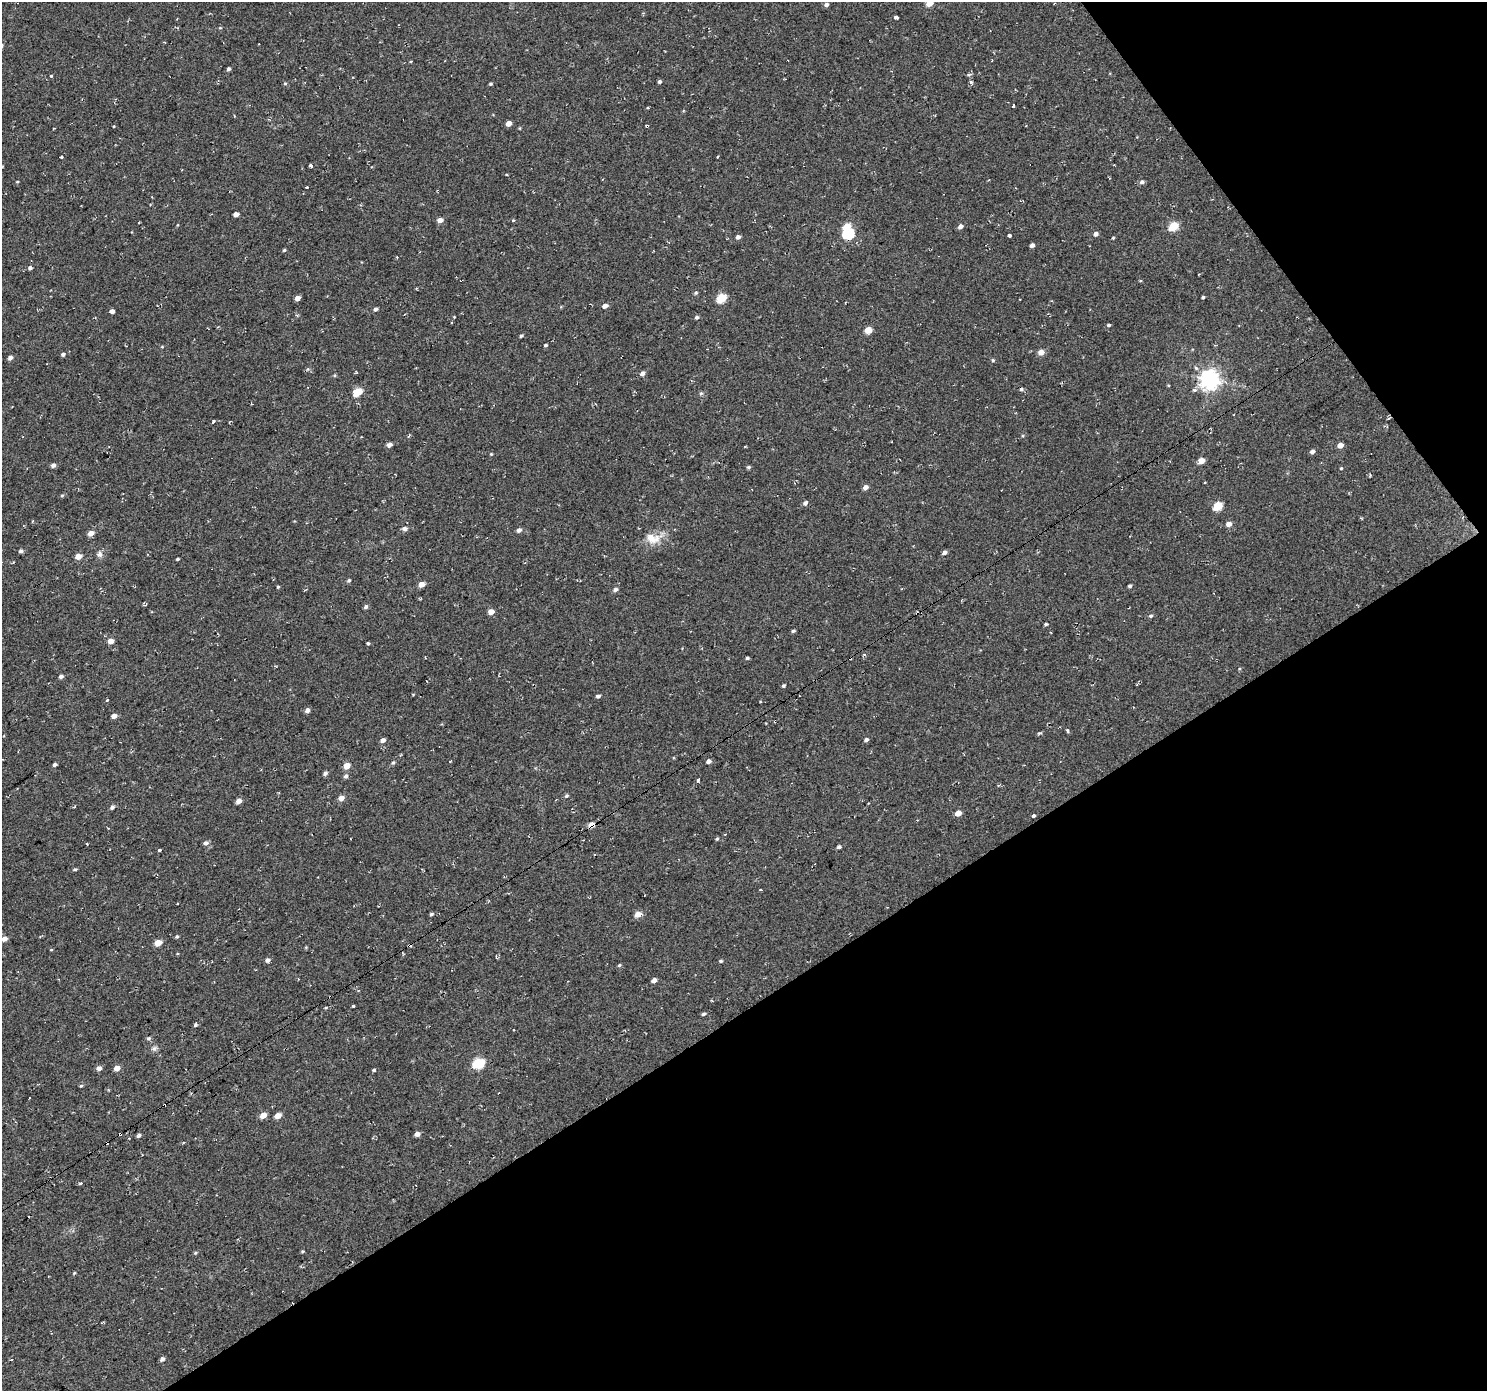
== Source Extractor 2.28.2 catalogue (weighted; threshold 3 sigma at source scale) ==
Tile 12 of 4 x 4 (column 4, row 3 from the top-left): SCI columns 4458-5942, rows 1580-2968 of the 5946 x 5873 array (HDU 1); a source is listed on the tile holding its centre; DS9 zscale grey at full resolution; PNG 1489 x 1393 px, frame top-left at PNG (2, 2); no overlay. Shown black and unused: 33% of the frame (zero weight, under 2 of 3 exposures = <1% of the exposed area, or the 3 px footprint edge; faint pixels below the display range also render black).
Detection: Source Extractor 2.28.2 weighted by HDU 2 'WHT'; one run over the whole footprint, this tile lists its part. Background 0.0599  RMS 0.0093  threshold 0.0417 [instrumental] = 3 sigma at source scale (4.5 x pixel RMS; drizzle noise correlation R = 1.50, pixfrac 1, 0.0396/0.0396 arcsec/px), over >= 5 px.
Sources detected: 165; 10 cosmic-ray / hot-pixel residue — not listed; the other 155 listed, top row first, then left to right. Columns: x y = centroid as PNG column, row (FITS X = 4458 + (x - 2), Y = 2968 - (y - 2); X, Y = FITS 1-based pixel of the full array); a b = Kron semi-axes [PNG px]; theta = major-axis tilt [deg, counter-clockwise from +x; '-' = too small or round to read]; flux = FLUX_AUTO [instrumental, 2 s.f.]
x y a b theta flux
929 3 5 4 - 11
826 4 4 4 - 2.6
896 17 4 3 - 7.2
220 28 5 3 - 0.76
410 61 3 2 - 1.3
229 69 4 4 - 2
51 76 3 3 - 2
659 82 4 4 - 1.6
971 82 5 4 - 1.8
285 83 5 4 - 1
490 84 4 3 - 1.2
1014 106 3 3 - 7.9
508 123 4 4 - 6.8
61 157 4 3 - 3.5
310 166 3 3 - 8.4
507 174 3 3 - 1.3
1109 178 4 3 - 0.78
17 182 4 3 - 0.67
1142 182 6 5 - 2.3
307 187 3 2 - 0.74
236 214 4 4 - 4.5
440 220 5 4 - 5.2
513 220 5 4 - 0.84
847 226 6 5 - 14
960 226 6 5 - 3.4
1173 226 6 5 - 35
848 233 6 5 - 83
1096 234 5 4 - 3.1
1010 236 3 3 - 4.1
738 237 4 4 - 3
1113 238 4 3 - 0.89
1032 245 5 4 - 2.3
284 250 4 3 - 1
30 268 5 4 - 2.2
696 293 5 4 - 1.3
1203 297 3 3 - 1.1
297 298 5 4 - 4.9
721 298 6 5 - 41
605 306 5 4 - 4.4
375 309 5 4 - 2.2
112 311 4 4 - 13
697 317 5 4 - 1.5
1109 325 4 3 - 1.3
868 330 5 4 - 13
521 336 4 3 - 1.4
545 345 4 3 - 1.3
1041 352 5 5 - 7.7
63 354 4 4 - 1.9
10 358 5 4 - 3
993 360 5 4 - 1.1
642 373 5 5 - 3.3
1209 379 7 7 - 470
1195 390 4 3 - 2.9
357 392 6 5 - 29
701 393 6 4 1 1.3
213 422 5 3 - 2.5
389 445 5 4 - 4
1340 445 5 4 - 6
1312 452 4 4 - 2.9
491 454 4 4 - 0.75
1201 461 5 4 - 10
53 465 5 4 - 2.7
749 467 5 4 - 1.4
1341 468 4 3 - 0.83
865 487 5 4 - 3.8
62 495 5 4 - 1.1
805 503 6 5 - 2.3
1217 506 6 5 - 33
307 523 3 2 - 1
1229 524 6 5 - 5.1
405 529 6 5 - 3.3
519 530 5 5 - 2.9
91 533 5 4 - 6.9
653 538 22 14 -12 14
21 551 4 4 - 2.4
944 552 5 4 - 2.8
99 554 8 6 70 3.2
78 556 4 4 - 10
177 559 3 3 - 0.9
349 580 5 4 - 1.4
421 584 5 4 - 7.3
1130 586 4 3 - 1.7
278 587 4 3 - 0.88
615 589 6 5 - 2.5
366 607 6 4 45 1.9
491 612 5 4 - 6.8
1151 616 5 4 - 1.4
1046 624 4 3 - 1.3
793 631 4 3 - 1.5
110 641 5 4 - 7.5
368 643 3 3 - 1.2
747 658 4 3 - 1.2
850 658 3 3 - 3.2
61 676 5 4 - 2.4
783 686 4 3 - 1.5
413 694 4 3 - 0.74
598 696 5 4 - 2.3
107 700 3 3 - 3
307 710 5 4 - 3.7
114 716 4 4 - 5.4
1068 731 5 3 - 1.5
1039 733 4 4 - 1.1
866 739 5 4 - 2.3
383 740 5 4 - 3.6
708 761 5 4 - 3.1
393 763 5 4 - 1.4
55 764 4 3 - 2.1
346 766 5 4 - 12
325 773 5 4 - 2.3
346 776 5 5 - 2.1
698 780 4 3 - 8.2
566 796 5 5 - 1.4
341 798 5 4 - 6.1
239 801 5 4 - 5.1
112 807 5 5 - 2.3
958 813 5 4 - 7.8
1033 816 3 3 - 11
591 825 6 5 - 7.2
108 828 3 2 - 0.81
717 839 5 4 - 1
206 843 6 5 - 2.9
839 847 5 4 - 1.9
160 850 3 3 - 2.9
75 869 4 4 - 1.2
761 890 3 2 - 0.84
431 914 5 3 - 1.5
638 914 6 5 - 7.7
177 937 5 4 - 1.2
4 939 5 5 - 4.3
158 943 5 4 - 14
51 950 4 3 - 0.63
267 960 5 5 - 2.7
721 961 4 4 - 1.2
619 965 5 4 - 1.1
654 980 4 4 - 4.4
353 1006 3 2 - 1.4
703 1014 5 4 - 1.5
195 1025 5 4 - 1.4
149 1038 6 4 1 1.5
479 1063 6 5 - 67
99 1068 5 5 - 4
117 1068 6 5 - 5.5
374 1070 4 3 - 1.3
81 1086 5 3 - 0.98
263 1115 6 5 - 7.3
278 1116 5 4 - 8.8
120 1134 3 3 - 4.8
417 1134 4 4 - 4.6
139 1135 6 3 46 1.7
80 1183 3 3 - 2.9
302 1251 5 3 - 0.92
195 1253 5 4 - 1
74 1273 4 3 - 0.75
162 1359 5 4 - 2.6
12 1360 4 2 - 0.97
Overlapping masked pixels (flux is a lower limit): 3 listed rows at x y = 850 658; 591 825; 120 1134
Isophote crosses this tile's border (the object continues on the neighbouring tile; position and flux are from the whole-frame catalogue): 1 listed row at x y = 929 3